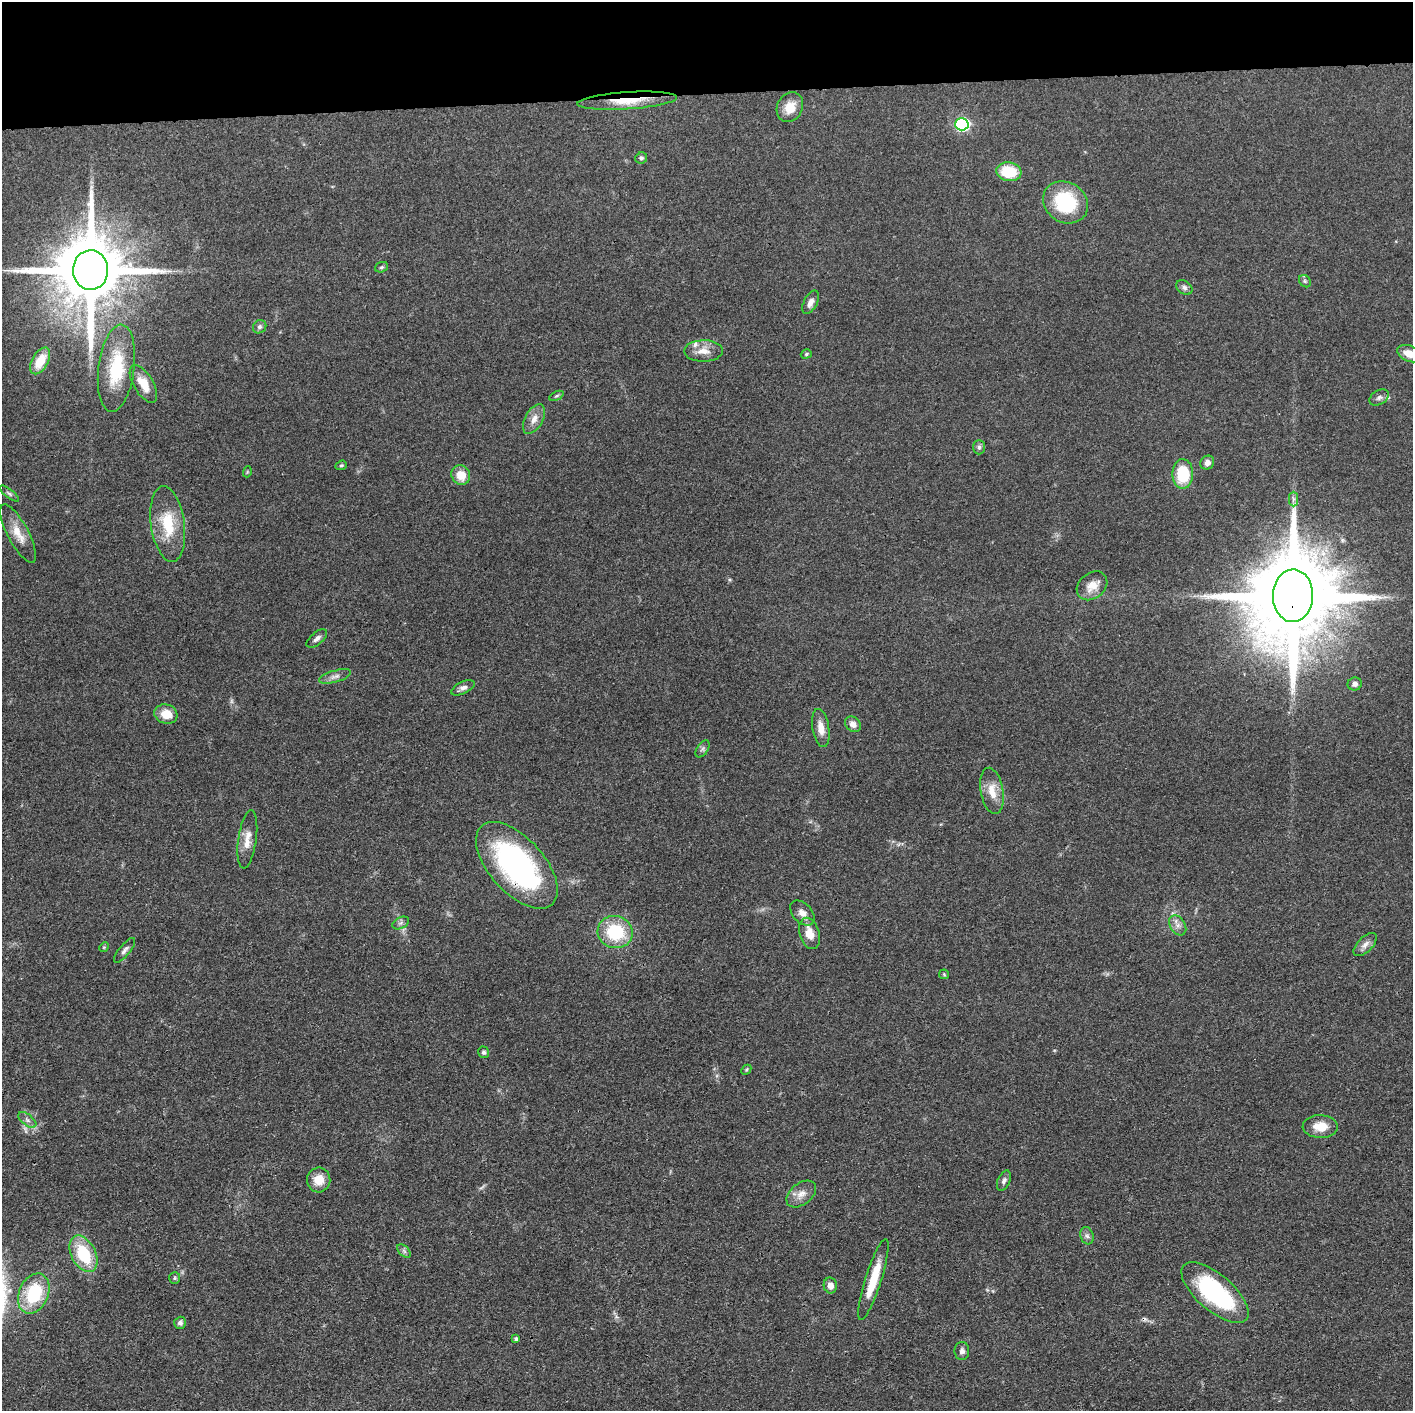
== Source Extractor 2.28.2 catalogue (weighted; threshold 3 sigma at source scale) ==
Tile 2 of 3 x 3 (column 2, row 1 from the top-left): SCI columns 1414-2824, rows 2835-4243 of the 4237 x 4258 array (HDU 1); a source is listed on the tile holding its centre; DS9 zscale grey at full resolution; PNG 1415 x 1413 px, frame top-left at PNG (2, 2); each listed source drawn as its Kron ellipse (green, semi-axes under 4 px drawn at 4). Shown black and unused: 7% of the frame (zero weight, under 3 of 4 exposures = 1% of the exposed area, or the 3 px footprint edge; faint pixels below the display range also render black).
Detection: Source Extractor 2.28.2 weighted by HDU 2 'WHT'; one run over the whole footprint, this tile lists its part. Background 0.0573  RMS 0.0053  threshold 0.024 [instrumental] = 3 sigma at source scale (4.5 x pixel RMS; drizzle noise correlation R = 1.50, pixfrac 1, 0.05/0.05 arcsec/px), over >= 5 px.
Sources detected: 76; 2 too faint to see at this stretch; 1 cosmic-ray / hot-pixel residue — neither listed nor drawn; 2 inside a brighter listed object's ellipse — not listed separately; the other 71 listed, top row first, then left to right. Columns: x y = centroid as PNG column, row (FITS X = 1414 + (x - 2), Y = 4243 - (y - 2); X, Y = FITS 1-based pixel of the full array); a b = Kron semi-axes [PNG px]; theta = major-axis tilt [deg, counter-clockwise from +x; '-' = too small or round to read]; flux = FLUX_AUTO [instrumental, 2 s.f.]
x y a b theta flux
627 101 50 8 4 15
790 107 15 12 63 7.9
962 124 7 6 - 84
641 158 6 5 - 1.1
1009 172 12 9 -8 19
1065 202 23 20 -33 35
381 267 7 5 21 0.94
90 270 20 17 88 6500
1305 281 7 5 -47 1.2
1184 287 9 6 -35 1.6
811 302 13 6 63 3.3
260 327 7 6 - 1.6
703 351 19 10 1 6.1
806 354 6 4 19 0.85
1409 354 12 8 -23 6.6
40 361 14 8 60 12
116 368 44 18 83 29
143 384 21 10 -59 9
556 396 7 4 27 0.87
1379 397 10 7 32 2
534 419 16 9 61 4.6
979 447 7 6 - 1.3
1207 463 7 6 - 2.9
341 465 6 4 20 0.78
247 472 5 3 - 0.47
1183 474 15 10 89 23
461 475 10 9 - 8.7
9 494 12 4 -38 1.2
1293 499 7 4 90 1.4
168 524 38 17 -82 21
18 534 32 10 -62 8.5
1092 586 17 12 39 7
1293 596 26 20 88 13000
317 638 12 6 40 2.3
335 676 17 6 16 2.8
1355 684 7 6 - 2
463 688 13 6 25 2.5
166 714 12 9 -18 8.1
853 724 8 7 - 3.1
821 728 19 8 -80 5.5
703 749 9 5 57 1.4
992 791 23 11 -80 9
247 839 29 9 82 6.5
517 865 53 27 -48 120
802 913 14 9 -48 4.1
401 923 9 5 25 1.5
1178 925 11 7 -59 2.8
615 932 17 16 - 28
809 933 16 10 -74 7.6
1365 945 14 7 45 3.1
104 947 5 4 - 0.59
125 950 15 5 50 2.1
944 974 5 5 - 0.69
484 1052 6 5 - 1.2
746 1070 6 4 45 0.76
27 1120 10 5 -38 1.9
1320 1126 18 11 -1 8.2
319 1180 12 11 - 8.4
1004 1181 11 6 67 1.9
801 1194 17 10 37 5.2
1087 1236 9 6 -73 1.8
404 1251 8 5 -45 1.3
84 1254 19 12 -63 26
175 1278 6 5 - 0.94
873 1279 42 8 72 16
830 1285 8 6 -78 3.3
34 1293 21 14 66 29
1215 1293 41 18 -40 60
180 1323 6 5 - 1.6
516 1339 4 4 - 1.3
962 1351 9 7 90 2.3
Overlapping masked pixels (flux is a lower limit): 3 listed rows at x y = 627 101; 1293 596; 517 865
Isophote crosses this tile's border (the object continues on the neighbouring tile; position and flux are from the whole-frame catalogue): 1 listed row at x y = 1409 354